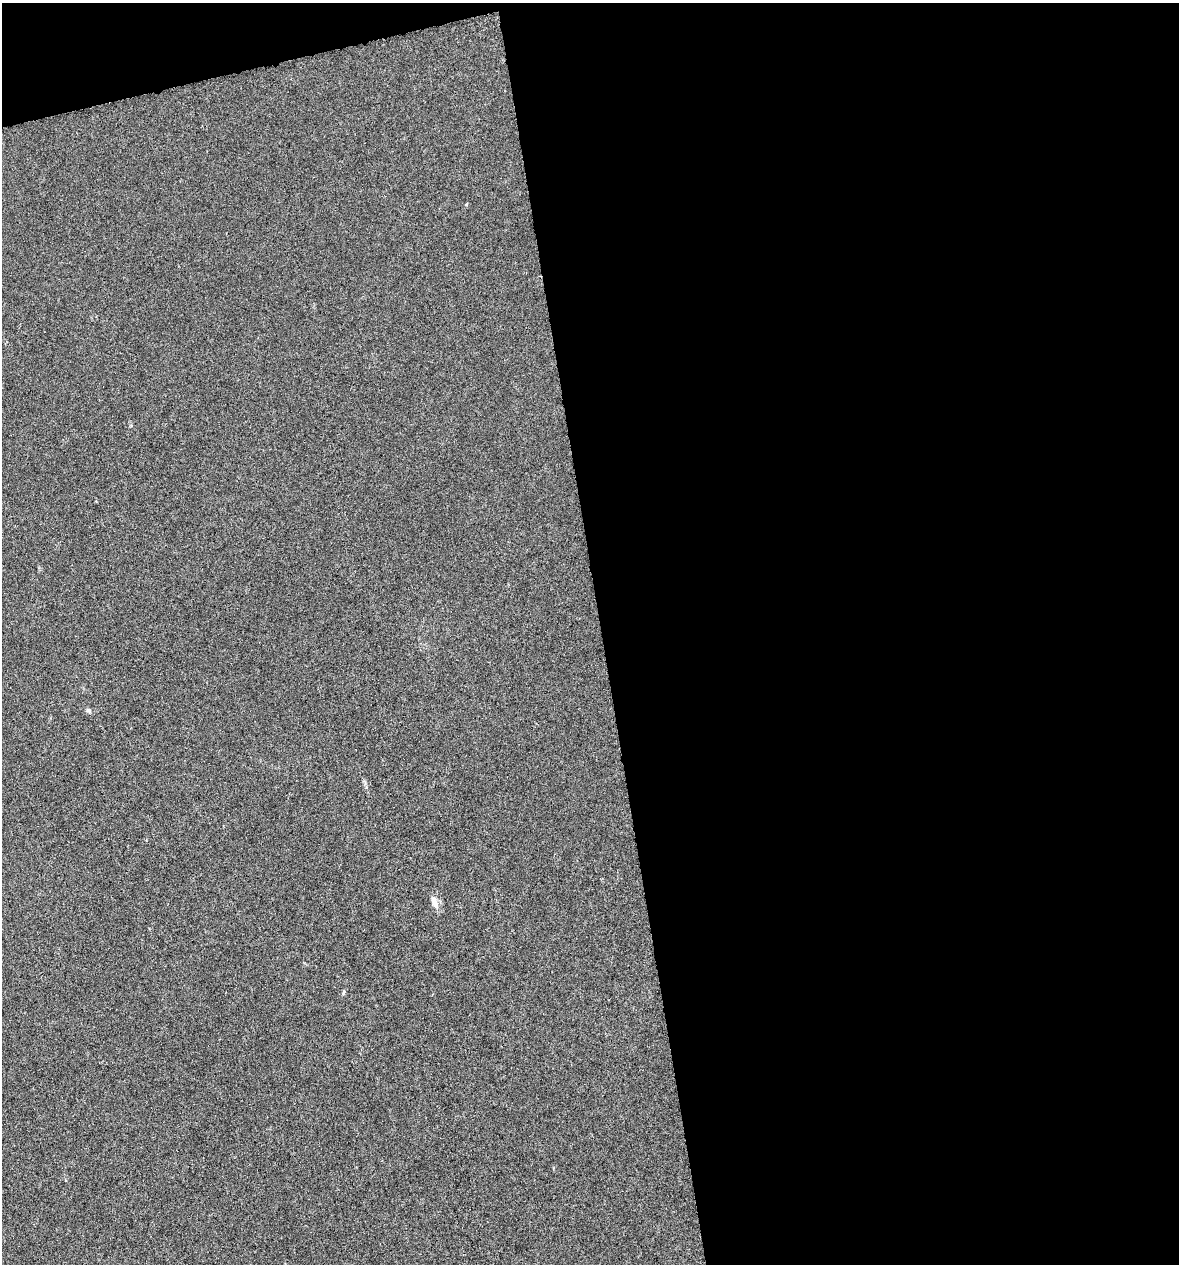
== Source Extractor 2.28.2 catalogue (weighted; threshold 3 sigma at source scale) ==
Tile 4 of 4 x 4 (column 4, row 1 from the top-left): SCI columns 3572-4748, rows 3787-5048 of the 4843 x 5052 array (HDU 1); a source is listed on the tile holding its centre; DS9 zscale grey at full resolution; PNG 1181 x 1266 px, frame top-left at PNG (2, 3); no overlay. Shown black and unused: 51% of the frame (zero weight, under 4 of 8 exposures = <1% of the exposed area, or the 3 px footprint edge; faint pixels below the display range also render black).
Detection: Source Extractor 2.28.2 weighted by HDU 2 'WHT'; one run over the whole footprint, this tile lists its part. Background -0.00911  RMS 0.0022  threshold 0.00881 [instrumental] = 3 sigma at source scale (4.09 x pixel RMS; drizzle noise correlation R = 1.36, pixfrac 0.8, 0.0396/0.0396 arcsec/px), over >= 5 px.
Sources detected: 3; all 3 listed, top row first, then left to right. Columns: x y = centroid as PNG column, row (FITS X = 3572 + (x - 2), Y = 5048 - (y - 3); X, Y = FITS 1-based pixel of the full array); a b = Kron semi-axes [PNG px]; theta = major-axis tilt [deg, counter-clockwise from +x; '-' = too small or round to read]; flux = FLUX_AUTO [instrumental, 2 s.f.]
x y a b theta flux
88 710 6 5 - 0.34
434 902 18 7 -70 1.3
344 992 5 4 - 0.29